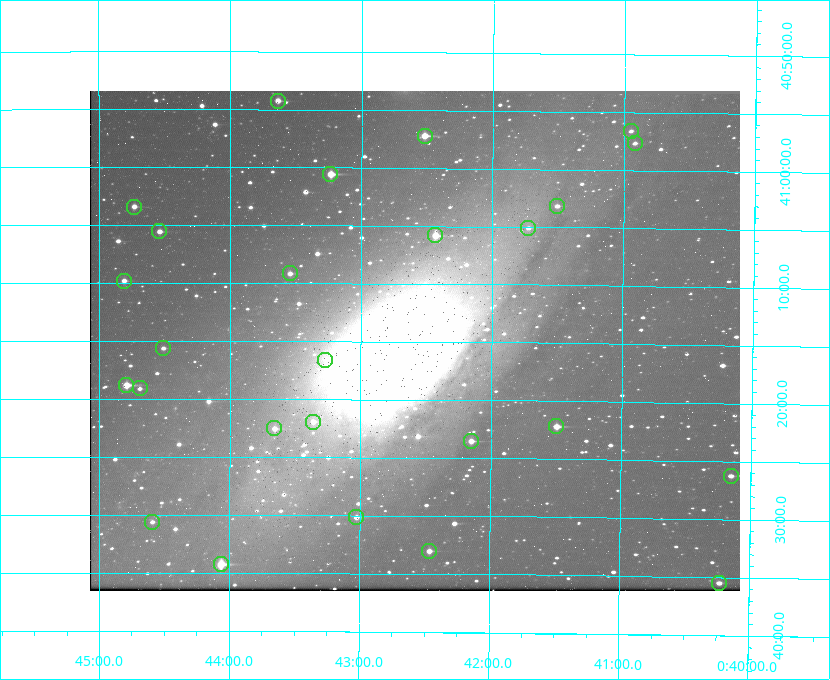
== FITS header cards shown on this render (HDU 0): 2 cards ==
NAXIS1  =                  650
NAXIS2  =                  500

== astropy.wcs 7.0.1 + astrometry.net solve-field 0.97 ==
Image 650 x 500 px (HDU 0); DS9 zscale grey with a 90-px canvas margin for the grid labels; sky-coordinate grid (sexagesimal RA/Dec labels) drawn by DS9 from the SOLVED WCS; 26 Tycho-2 reference stars matched to detected sources circled (green)
Header WCS: none
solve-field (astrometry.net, Tycho-2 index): SOLVED blind (the file carries no WCS)
Solved WCS: RA---TAN-SIP/DEC--TAN-SIP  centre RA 00:42:35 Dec +41:15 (10.65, +41.25 deg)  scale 5.18 arcsec/px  FOV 56.1' x 43.1'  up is +180 deg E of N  parity flipped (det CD > 0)
(file carries no celestial WCS; the grid is the blind solution)
Tycho-2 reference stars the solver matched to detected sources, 26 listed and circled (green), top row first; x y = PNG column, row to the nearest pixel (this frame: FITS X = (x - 90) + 1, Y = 500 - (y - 91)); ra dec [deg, ICRS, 3 dp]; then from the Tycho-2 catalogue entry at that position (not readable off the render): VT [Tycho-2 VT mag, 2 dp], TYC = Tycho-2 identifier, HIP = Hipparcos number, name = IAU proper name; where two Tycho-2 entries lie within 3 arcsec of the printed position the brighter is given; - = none
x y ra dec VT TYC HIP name
278 101 10.910 +40.904 10.39 2801-1024-1 - -
631 131 10.238 +40.944 11.79 2801-2058-1 - -
425 136 10.629 +40.954 9.37 2801-2009-1 3333 -
635 143 10.230 +40.961 11.47 2801-2047-1 - -
330 174 10.809 +41.009 9.29 2801-2078-1 - -
557 206 10.377 +41.053 11.36 2801-2079-1 - -
134 207 11.183 +41.057 10.65 2801-1540-1 - -
528 228 10.431 +41.085 11.65 2801-2062-1 - -
159 231 11.135 +41.093 10.71 2801-1503-1 - -
435 235 10.609 +41.097 10.73 2801-2063-1 - -
290 273 10.886 +41.153 10.99 2801-2037-1 - -
124 281 11.202 +41.163 10.95 2801-1544-1 - -
163 348 11.127 +41.260 11.28 2805-390-1 - -
325 360 10.818 +41.276 11.21 2805-2125-1 - -
126 385 11.198 +41.314 9.30 2805-117-1 - -
140 388 11.172 +41.318 11.25 2805-108-1 - -
313 422 10.841 +41.366 11.19 2805-2131-1 - -
556 426 10.374 +41.370 10.16 2805-213-1 - -
274 428 10.914 +41.376 10.74 2805-2142-1 - -
471 441 10.538 +41.392 10.59 2805-2135-1 - -
731 476 10.038 +41.438 10.94 2805-517-1 - -
356 517 10.757 +41.502 11.21 2805-2136-1 - -
152 522 11.148 +41.510 11.65 2805-2178-1 - -
429 551 10.616 +41.550 10.67 2805-2192-1 - -
221 564 11.016 +41.571 9.16 2805-2199-1 3447 -
719 583 10.058 +41.591 11.18 2805-663-1 - -